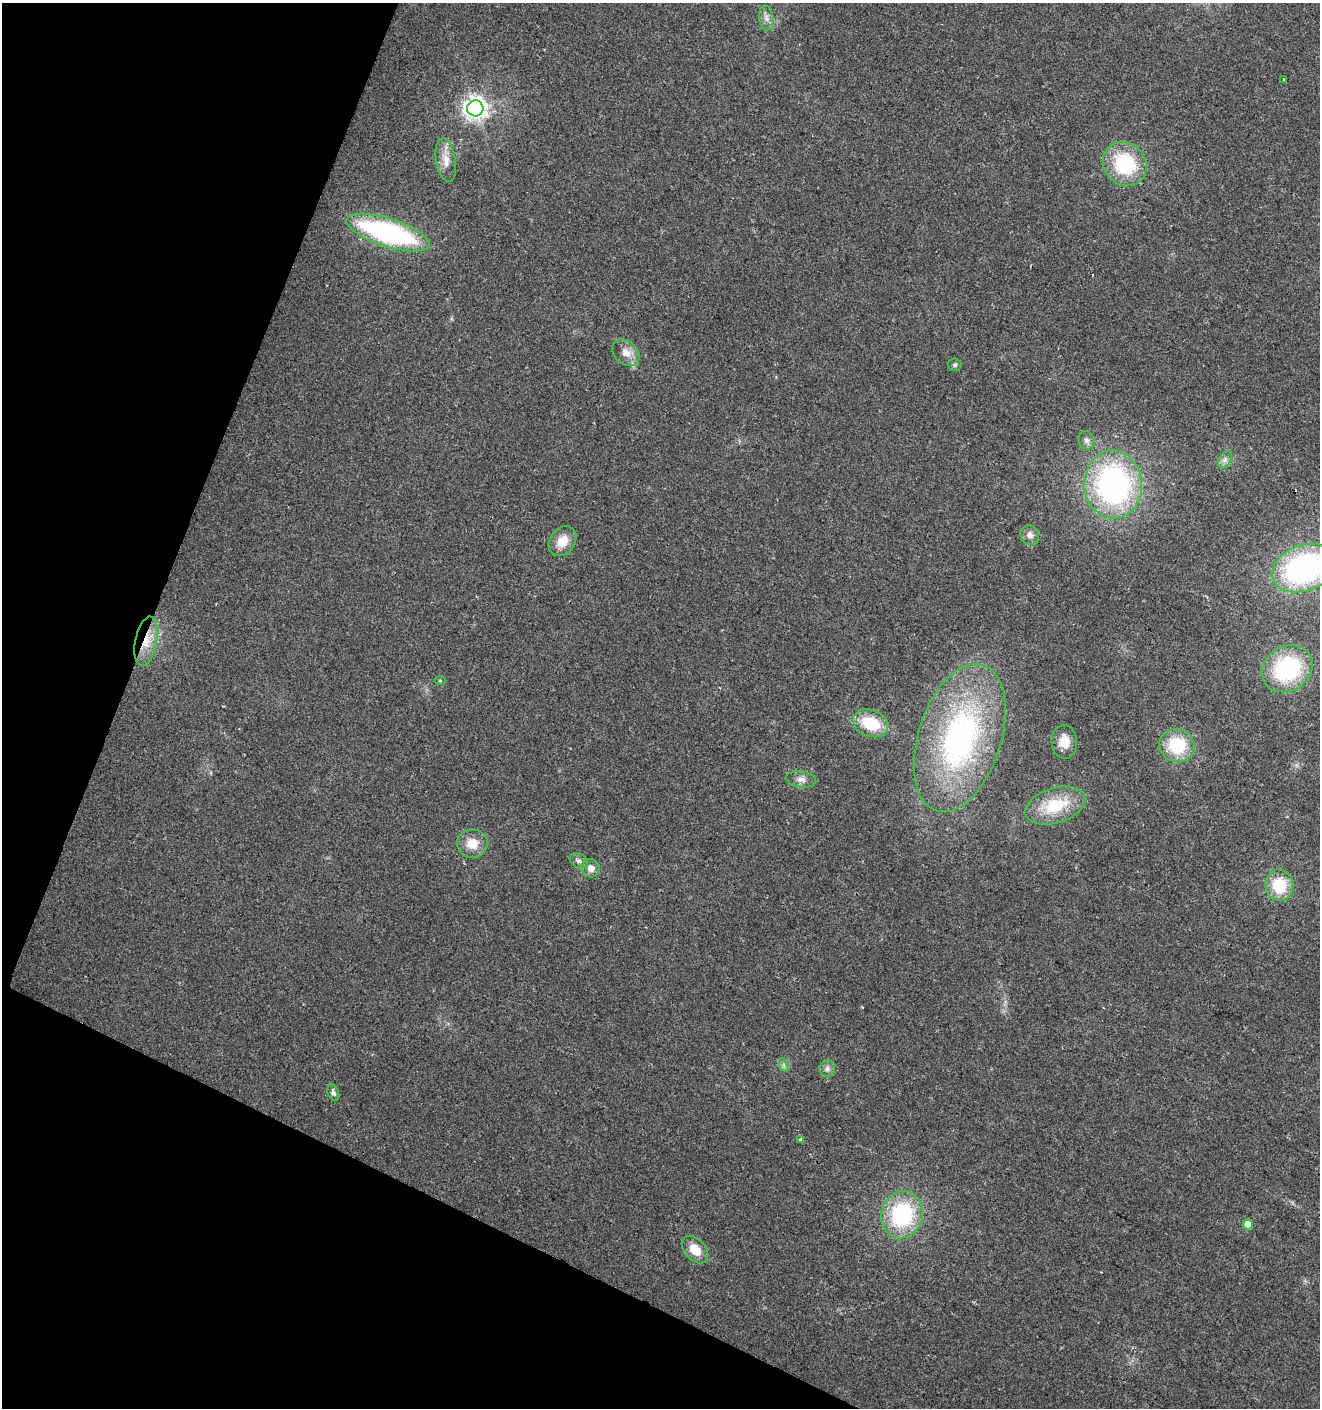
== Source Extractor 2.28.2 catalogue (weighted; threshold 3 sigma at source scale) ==
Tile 9 of 4 x 4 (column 1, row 3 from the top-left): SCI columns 272-1589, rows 1407-2812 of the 5750 x 5630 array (HDU 1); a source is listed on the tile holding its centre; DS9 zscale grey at full resolution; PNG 1322 x 1410 px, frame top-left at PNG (2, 3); each listed source drawn as its Kron ellipse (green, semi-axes under 4 px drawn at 4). Shown black and unused: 20% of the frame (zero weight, under 2 of 3 exposures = <1% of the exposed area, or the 3 px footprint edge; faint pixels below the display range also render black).
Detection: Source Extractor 2.28.2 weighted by HDU 2 'WHT'; one run over the whole footprint, this tile lists its part. Background 0.0782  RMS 0.0098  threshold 0.0443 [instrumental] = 3 sigma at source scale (4.5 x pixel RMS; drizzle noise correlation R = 1.50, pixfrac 1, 0.0396/0.0396 arcsec/px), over >= 5 px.
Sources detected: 36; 2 cosmic-ray / hot-pixel residue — neither listed nor drawn; the other 34 listed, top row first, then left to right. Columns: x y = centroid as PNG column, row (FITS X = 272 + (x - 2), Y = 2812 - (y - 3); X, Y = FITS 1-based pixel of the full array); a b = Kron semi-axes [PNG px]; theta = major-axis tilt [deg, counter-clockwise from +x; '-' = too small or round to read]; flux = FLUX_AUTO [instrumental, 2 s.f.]
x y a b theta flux
766 18 12 7 -83 5.2
1284 80 3 2 - 1.5
475 108 8 8 - 720
446 160 22 9 -81 11
1125 164 23 20 -48 70
388 232 43 14 -18 200
626 353 15 11 -42 11
955 365 7 6 - 2.1
1087 440 9 8 - 3.8
1225 460 9 6 65 3.9
1113 484 34 29 -86 250
1030 535 10 9 - 5
562 541 16 12 51 16
1304 568 33 22 20 220
146 641 25 10 79 19
1287 669 26 22 33 100
440 680 6 4 0 1.2
871 723 18 13 -22 38
960 738 77 41 72 240
1064 742 17 13 -87 14
1177 746 18 16 -23 47
801 779 15 8 -8 6.2
1055 805 31 17 17 44
472 843 15 14 - 16
579 861 10 7 -26 3.4
591 868 9 8 - 7.7
1279 885 16 14 -81 37
784 1065 7 4 -71 2
827 1068 8 8 - 3.8
333 1093 9 5 -68 3.1
800 1139 4 3 - 1.5
902 1215 24 20 74 94
1248 1224 5 4 - 16
695 1250 16 10 -48 18
Overlapping masked pixels (flux is a lower limit): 1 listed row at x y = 146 641
Isophote crosses this tile's border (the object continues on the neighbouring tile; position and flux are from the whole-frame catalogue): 1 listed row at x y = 1304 568